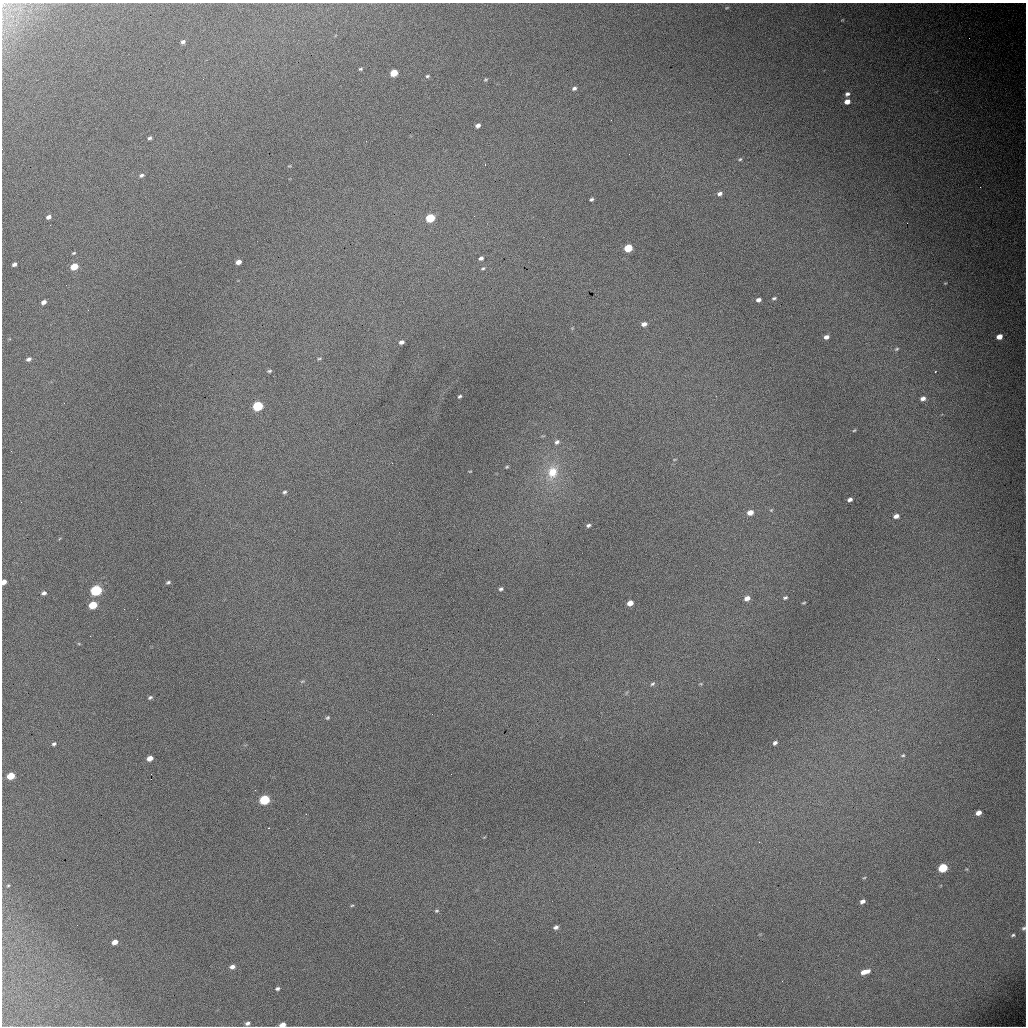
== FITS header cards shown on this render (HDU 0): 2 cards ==
NAXIS1  =                 1024 / length of data axis 1
NAXIS2  =                 1024 / length of data axis 2

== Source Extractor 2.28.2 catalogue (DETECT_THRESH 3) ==
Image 1024 x 1024 px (HDU 0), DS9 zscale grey, 1 PNG px = 1 image px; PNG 1028 x 1028 px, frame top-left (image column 1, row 1024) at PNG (2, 3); no overlay
Background 4830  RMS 52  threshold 155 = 3 sigma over >= 5 px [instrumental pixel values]
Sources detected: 108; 1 with non-positive FLUX_AUTO (blend fragments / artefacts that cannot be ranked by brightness) is not listed; the other 107 listed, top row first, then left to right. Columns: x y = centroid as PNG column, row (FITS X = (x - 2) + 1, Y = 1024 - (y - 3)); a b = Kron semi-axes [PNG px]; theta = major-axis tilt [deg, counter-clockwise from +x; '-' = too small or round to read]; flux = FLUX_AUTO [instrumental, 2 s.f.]
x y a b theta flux
727 8 5 3 - 3200
842 20 4 2 - 2400
969 38 2 2 - 2500
183 42 5 4 - 9200
360 69 5 4 - 4700
394 73 6 5 - 73000
427 76 5 4 - 4800
486 80 5 4 - 4200
574 88 5 4 - 8800
847 94 6 5 - 11000
847 102 5 4 - 27000
611 120 2 2 - 1600
478 125 5 4 - 13000
150 138 4 3 - 6200
366 141 2 2 - 1700
2 149 2 2 - 2800
740 159 5 4 - 4500
289 166 5 3 - 2800
141 175 6 4 18 7600
980 187 3 2 - 2900
720 193 6 5 - 12000
591 199 4 3 - 6500
474 216 2 2 - 4100
48 217 6 4 27 12000
430 218 6 5 - 150000
628 248 6 5 - 110000
74 253 5 3 - 3800
481 258 5 4 - 8900
238 262 5 4 - 19000
14 264 4 4 - 10000
74 267 6 4 26 76000
483 268 5 3 - 4900
66 285 2 2 - 5700
774 298 6 4 15 5200
758 300 5 4 - 12000
44 302 5 4 - 15000
88 310 3 2 - 3300
644 324 6 4 14 17000
826 337 5 4 - 15000
999 337 5 4 - 31000
401 342 5 4 - 12000
897 349 6 4 27 5200
319 358 6 3 8 4000
29 359 6 4 26 10000
269 371 6 3 10 5600
935 372 2 2 - 2400
460 396 4 3 - 5400
923 398 5 4 - 15000
64 403 3 2 - 3400
258 406 6 5 - 260000
854 430 5 4 - 3800
557 442 7 6 - 10000
11 451 3 2 - 8000
507 467 5 4 - 4000
470 471 4 2 - 2600
552 472 20 15 77 91000
284 492 5 4 - 6000
850 499 5 4 - 11000
771 510 5 3 - 3300
750 512 6 5 - 29000
896 516 5 4 - 18000
588 525 5 4 - 7500
4 582 5 4 - 20000
168 582 5 4 - 5700
501 589 5 4 - 6800
96 590 6 5 - 370000
44 593 6 4 16 9300
747 598 6 5 - 21000
785 598 6 4 20 5800
630 603 5 4 - 29000
804 603 3 2 - 3600
93 605 6 5 - 100000
124 609 2 2 - 11000
137 619 2 2 - 4100
79 644 5 3 - 3200
938 659 3 2 - 3400
302 681 6 4 2 4500
652 684 7 5 38 6500
701 684 5 3 - 3300
150 697 5 4 - 5700
432 714 2 2 - 2000
327 718 5 4 - 5200
775 743 4 3 - 8800
54 744 4 3 - 6200
903 755 6 4 17 4400
150 758 5 4 - 23000
451 774 3 2 - 2500
11 776 6 5 - 76000
255 790 2 2 - 26000
264 800 6 5 - 240000
978 813 5 4 - 23000
943 868 6 5 - 170000
864 878 5 3 - 3000
8 885 5 4 - 4200
862 901 5 4 - 13000
352 905 5 3 - 3300
437 911 5 4 - 4400
556 927 5 4 - 9500
1024 928 5 4 - 5700
1013 935 5 3 - 4800
115 942 5 4 - 24000
232 967 6 4 15 14000
865 972 10 5 17 29000
277 989 5 4 - 6900
584 1002 2 2 - 2400
247 1023 5 4 - 9700
282 1025 5 4 - 21000
At the frame edge (FLAGS 8, measured only in part): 4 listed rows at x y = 2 149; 4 582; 1024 928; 282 1025
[1 non-positive-flux detection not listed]